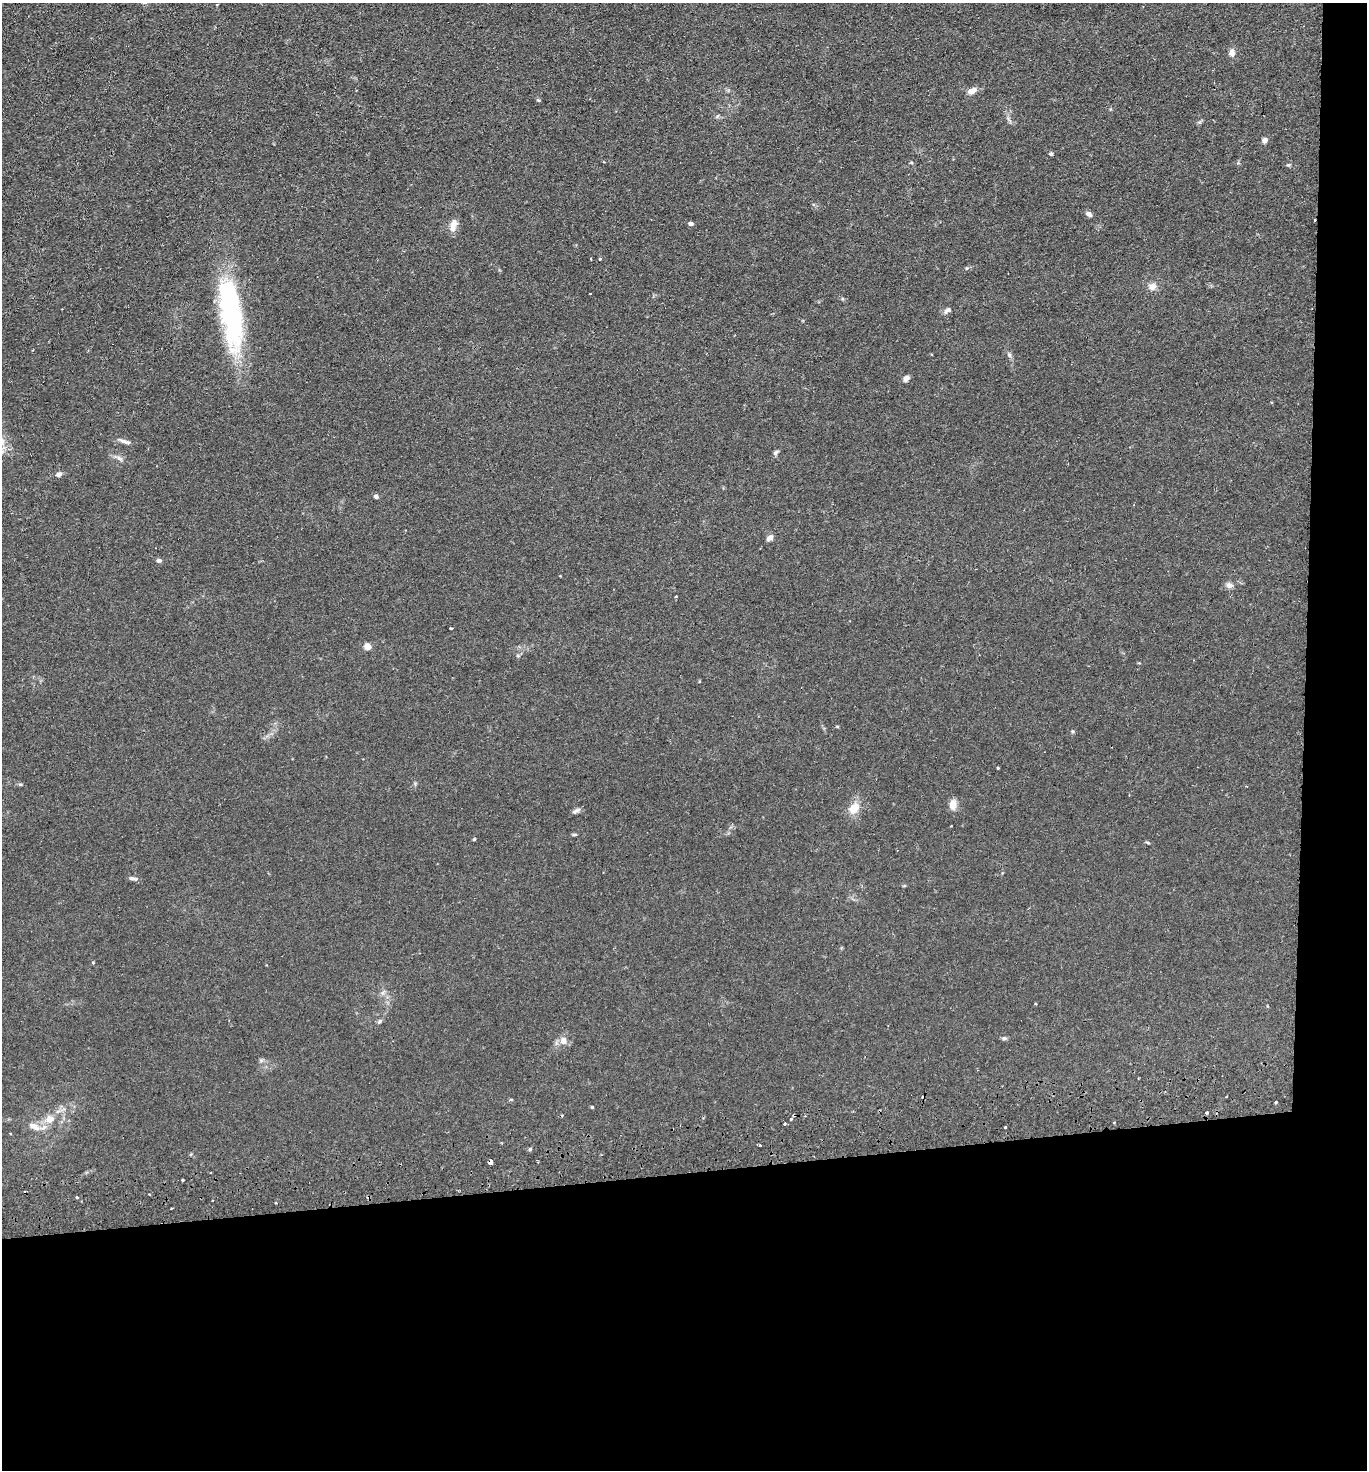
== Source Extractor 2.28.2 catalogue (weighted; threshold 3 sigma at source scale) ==
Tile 9 of 3 x 3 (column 3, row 3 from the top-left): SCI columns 2854-4218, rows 56-1523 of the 4380 x 4515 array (HDU 1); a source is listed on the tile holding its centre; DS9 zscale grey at full resolution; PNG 1369 x 1472 px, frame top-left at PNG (2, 3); no overlay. Shown black and unused: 24% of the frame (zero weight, under 2 of 3 exposures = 3% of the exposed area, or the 3 px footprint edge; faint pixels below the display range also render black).
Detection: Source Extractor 2.28.2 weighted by HDU 2 'WHT'; one run over the whole footprint, this tile lists its part. Background 0.0312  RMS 0.0056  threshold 0.0254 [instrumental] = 3 sigma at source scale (4.5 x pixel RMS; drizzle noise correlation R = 1.50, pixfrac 1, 0.05/0.05 arcsec/px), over >= 5 px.
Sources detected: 70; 1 inside a brighter object's white glare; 6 cosmic-ray / hot-pixel residue — not listed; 1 inside a brighter listed object's ellipse — not listed separately; the other 62 listed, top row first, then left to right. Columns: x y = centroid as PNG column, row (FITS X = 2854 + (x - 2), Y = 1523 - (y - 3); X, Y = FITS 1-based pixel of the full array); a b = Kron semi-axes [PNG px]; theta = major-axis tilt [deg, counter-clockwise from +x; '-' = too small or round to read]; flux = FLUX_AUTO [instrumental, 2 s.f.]
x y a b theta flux
1232 53 11 8 -90 2.9
972 91 11 7 30 3.7
538 100 5 4 - 0.64
717 116 6 4 31 0.86
1265 140 6 6 - 2.4
1051 154 4 4 - 1.3
911 162 4 4 - 0.66
1288 165 7 4 30 0.72
1089 214 8 5 -31 2.1
691 224 5 4 - 1.9
453 225 18 8 79 4.3
600 259 4 3 - 0.5
1152 287 10 9 - 3.5
590 293 3 2 - 0.44
843 299 6 4 -89 0.6
948 310 10 6 24 1.8
233 312 84 27 -87 86
1009 355 8 5 -63 1.4
906 378 7 6 - 2.6
123 441 13 6 -25 2.2
775 453 8 5 52 1.2
118 458 16 5 -27 2.3
59 474 8 6 19 1.9
376 496 6 5 - 1.3
770 538 9 6 39 2.1
159 560 7 5 -12 1.3
1229 585 9 7 -9 2.3
676 596 3 3 - 0.66
451 628 3 2 - 0.74
367 646 5 4 - 10
518 656 6 3 -19 0.63
1073 731 5 3 - 0.63
998 768 3 3 - 0.47
20 784 6 3 -18 0.67
953 805 12 8 85 4.3
854 808 14 11 59 7.7
575 811 11 6 31 1.6
574 835 7 3 1 0.73
474 839 4 3 - 0.65
1147 842 7 3 -19 0.66
133 878 12 4 -7 1.5
904 886 5 3 - 0.49
1035 1004 4 2 - 0.41
379 1021 7 5 43 1.1
1004 1038 7 5 1 1.1
563 1040 11 9 89 3.9
1226 1097 2 2 - 0.6
1276 1102 3 3 - 1.4
592 1107 3 3 - 0.62
1207 1113 3 3 - 2.7
794 1115 3 3 - 1.1
50 1119 13 10 18 6.3
791 1119 3 3 - 0.8
1114 1122 3 3 - 0.74
785 1124 3 3 - 1.4
34 1126 16 8 -23 4.9
1005 1127 3 2 - 0.85
760 1146 3 3 - 2.2
530 1149 5 4 - 0.77
490 1162 5 3 - 35
182 1180 3 2 - 0.82
77 1197 3 3 - 1.6
Overlapping masked pixels (flux is a lower limit): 3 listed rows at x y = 1207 1113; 794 1115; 490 1162